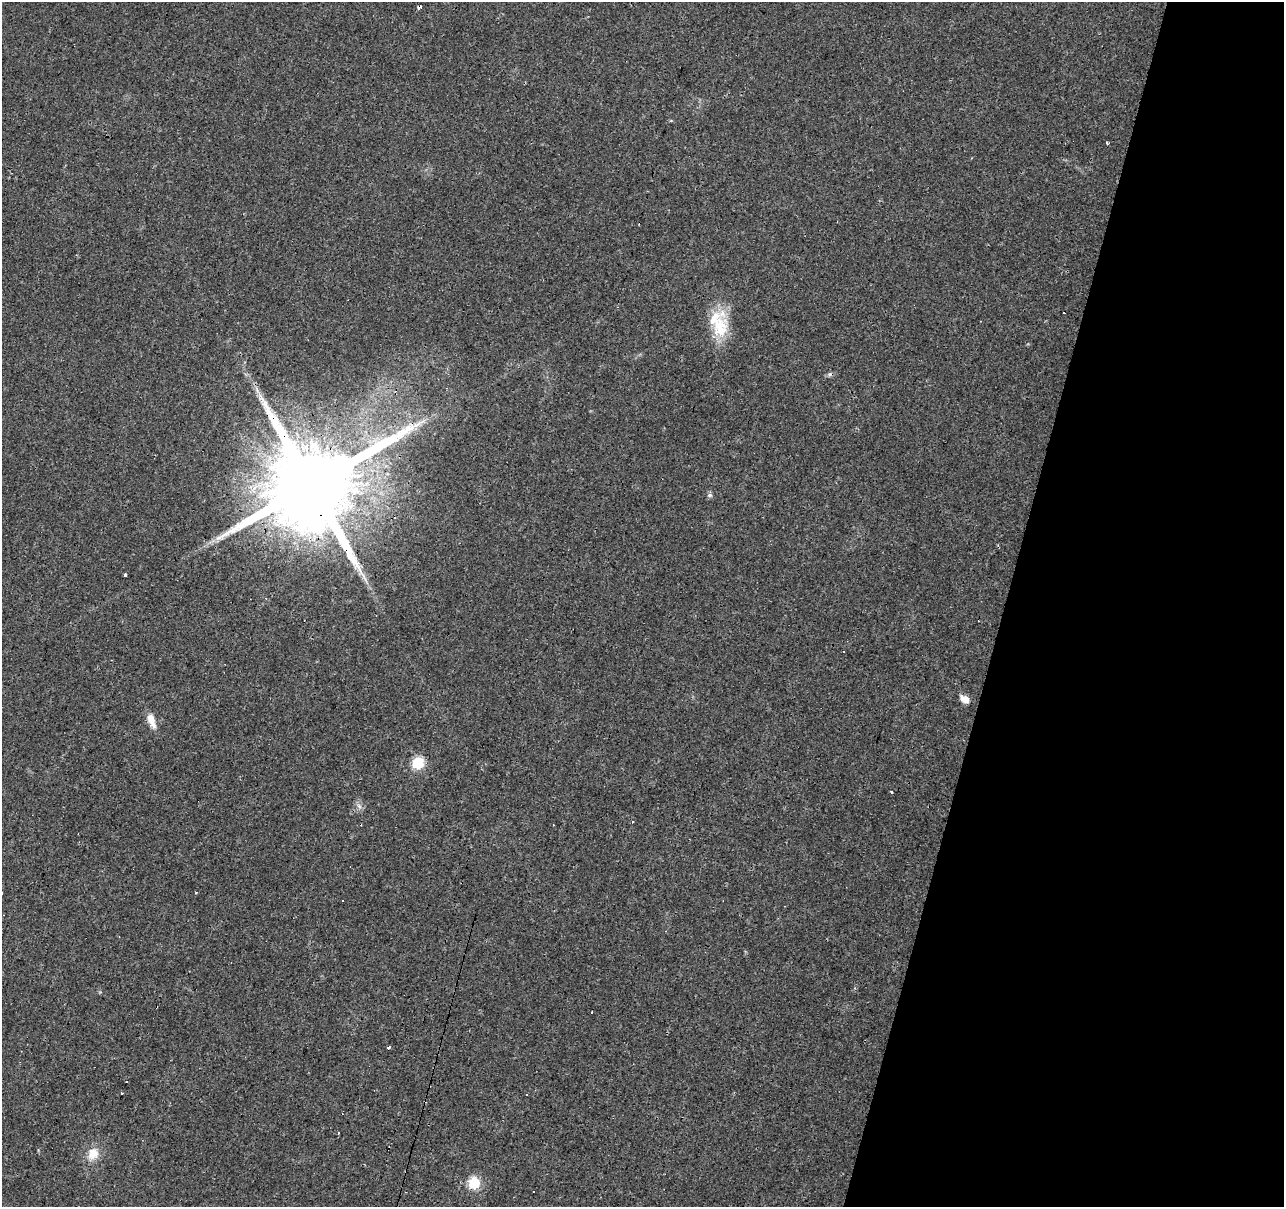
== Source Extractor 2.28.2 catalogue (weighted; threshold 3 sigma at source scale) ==
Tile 8 of 4 x 4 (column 4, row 2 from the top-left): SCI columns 3846-5127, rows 2626-3830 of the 5131 x 5314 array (HDU 1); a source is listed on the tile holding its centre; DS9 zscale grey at full resolution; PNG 1286 x 1209 px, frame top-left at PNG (2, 2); no overlay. Shown black and unused: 22% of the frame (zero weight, under 3 of 4 exposures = <1% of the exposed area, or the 3 px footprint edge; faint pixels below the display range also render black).
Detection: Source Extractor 2.28.2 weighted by HDU 2 'WHT'; one run over the whole footprint, this tile lists its part. Background 0.0431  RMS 0.0042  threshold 0.0188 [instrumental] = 3 sigma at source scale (4.5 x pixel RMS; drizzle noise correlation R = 1.50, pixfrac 1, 0.0396/0.0396 arcsec/px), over >= 5 px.
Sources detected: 30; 6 cosmic-ray / hot-pixel residue — not listed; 2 inside a brighter listed object's ellipse — not listed separately; the other 22 listed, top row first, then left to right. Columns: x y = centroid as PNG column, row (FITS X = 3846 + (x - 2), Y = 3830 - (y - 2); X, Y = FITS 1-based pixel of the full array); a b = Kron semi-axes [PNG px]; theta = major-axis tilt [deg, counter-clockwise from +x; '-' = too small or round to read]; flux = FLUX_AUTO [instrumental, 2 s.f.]
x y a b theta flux
419 7 3 3 - 9.2
1107 143 3 2 - 1
719 327 38 21 83 17
257 389 10 3 -69 1.3
311 485 26 21 61 10000
710 495 6 5 - 0.87
125 575 3 3 - 3.3
843 651 3 3 - 3.2
964 699 11 8 -29 3.4
151 719 14 9 -73 4.2
418 763 6 6 - 40
891 792 3 3 - 3.4
359 806 8 5 -45 1.3
632 821 3 3 - 1.7
343 901 3 3 - 2.8
591 1013 3 2 - 0.62
126 1082 3 2 - 0.47
121 1093 3 3 - 2
526 1094 3 2 - 0.54
93 1154 16 13 65 5.9
474 1183 6 6 - 37
534 1192 3 3 - 0.91
Overlapping masked pixels (flux is a lower limit): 2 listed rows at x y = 419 7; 311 485